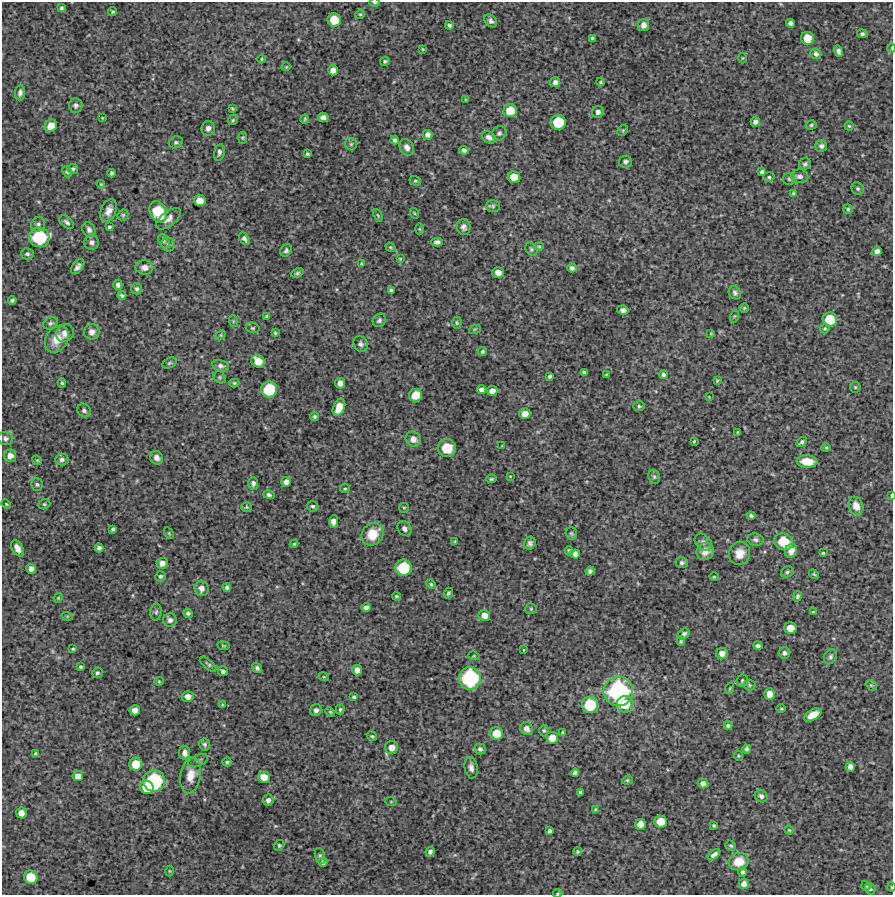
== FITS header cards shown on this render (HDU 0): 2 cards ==
NAXIS1  =                  891 /Length X axis
NAXIS2  =                  893 /Length Y axis

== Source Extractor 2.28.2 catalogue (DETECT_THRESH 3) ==
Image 891 x 893 px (HDU 0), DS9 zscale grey, 1 PNG px = 1 image px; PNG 895 x 897 px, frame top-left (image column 1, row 893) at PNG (2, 2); each listed source drawn as its Kron ellipse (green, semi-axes under 4 px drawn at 4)
Background 3810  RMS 210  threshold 638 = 3 sigma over >= 5 px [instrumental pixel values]
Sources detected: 313; all 313 listed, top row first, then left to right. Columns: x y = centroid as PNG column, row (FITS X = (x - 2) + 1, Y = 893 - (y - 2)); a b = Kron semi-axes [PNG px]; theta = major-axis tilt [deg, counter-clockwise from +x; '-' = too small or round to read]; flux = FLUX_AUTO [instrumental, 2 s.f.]
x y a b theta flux
375 2 5 2 - 1.8e+04
61 8 3 3 - 2.4e+04
113 12 4 4 - 2.1e+04
360 14 5 4 - 1.6e+04
334 20 7 6 - 3.1e+05
491 21 7 5 -47 4.6e+04
790 23 4 4 - 4.2e+04
449 25 4 3 - 3.4e+04
644 25 6 5 - 6.9e+04
862 34 5 4 - 2.9e+04
592 38 4 3 - 2.0e+04
808 38 6 6 - 2.7e+05
892 48 5 3 - 1.3e+04
423 49 4 4 - 1.3e+04
839 51 6 4 -74 3.9e+04
816 54 5 5 - 4.1e+04
742 58 5 3 - 1.2e+04
261 59 4 3 - 1.4e+04
385 61 5 4 - 2.4e+04
286 67 4 3 - 1.1e+04
333 70 5 5 - 1.0e+05
555 82 5 5 - 5.2e+04
600 82 4 4 - 1.6e+04
20 93 7 5 83 4.9e+04
466 100 4 3 - 1.3e+04
76 105 7 6 - 4.2e+04
232 108 4 2 - 1.4e+04
510 111 6 6 - 2.7e+05
598 112 6 6 - 5.9e+04
323 117 5 4 - 5.6e+04
102 118 3 2 - 9.0e+03
305 119 4 2 - 1.6e+04
233 120 6 4 48 2.2e+04
558 122 7 7 - 4.9e+05
755 122 5 4 - 6.3e+04
811 125 6 4 17 2.3e+04
51 126 7 6 - 1.1e+05
849 126 4 4 - 1.7e+04
208 128 7 6 - 4.9e+04
623 130 6 4 44 2.1e+04
499 133 8 6 45 3.6e+04
428 135 5 5 - 5.8e+04
489 137 7 5 -31 6.6e+04
243 138 6 4 84 1.8e+04
395 140 4 3 - 3.3e+04
176 142 7 6 - 2.9e+04
351 144 6 6 - 2.7e+04
821 146 6 6 - 3.4e+04
407 147 9 6 -60 7.0e+04
464 150 5 4 - 3.7e+04
219 152 8 5 80 3.8e+04
307 154 3 3 - 2.0e+04
625 162 6 6 - 3.5e+04
805 164 6 5 - 3.0e+04
73 169 5 5 - 2.4e+04
67 172 6 4 -65 2.1e+04
762 172 4 3 - 2.8e+04
112 173 4 3 - 2.3e+04
800 176 8 7 - 6.5e+04
514 177 6 6 - 2.3e+05
769 177 5 4 - 2.1e+04
789 179 6 6 - 3.1e+04
415 181 6 4 -18 1.9e+04
101 184 4 3 - 1.2e+04
858 189 6 6 - 3.1e+04
793 193 4 3 - 1.6e+04
200 201 6 5 - 1.5e+05
493 206 7 6 - 3.0e+04
848 209 5 4 - 2.3e+04
109 211 12 7 66 9.8e+04
158 212 11 8 -63 5.4e+05
414 213 5 3 - 1.2e+04
123 215 6 5 - 2.2e+04
378 215 7 3 -67 1.5e+04
168 219 14 7 39 7.8e+04
67 222 8 5 -40 3.9e+04
38 224 7 6 - 4.2e+04
109 227 3 3 - 2.4e+04
464 227 8 7 - 5.4e+04
419 229 5 3 - 1.5e+04
89 230 8 6 -61 5.4e+04
39 237 10 10 - 9.6e+05
244 239 7 4 -57 3.7e+04
164 241 7 5 -61 2.8e+04
91 242 7 7 - 4.5e+04
437 242 6 4 -1 4.2e+04
168 245 7 6 - 3.5e+04
539 246 5 3 - 1.5e+04
390 247 5 4 - 1.6e+04
531 249 7 5 -56 2.6e+04
286 250 6 5 - 3.0e+04
877 251 5 4 - 6.7e+04
27 254 6 5 - 3.2e+04
400 259 3 2 - 1.1e+04
361 264 4 3 - 2.0e+04
78 267 8 5 51 5.4e+04
144 267 9 7 -3 7.7e+04
572 268 4 4 - 4.3e+04
498 272 5 5 - 1.1e+05
297 273 6 4 20 2.6e+04
118 285 5 4 - 5.2e+04
137 289 5 5 - 3.0e+04
391 290 4 3 - 2.8e+04
735 293 7 5 -57 3.7e+04
122 295 4 3 - 2.6e+04
12 300 4 3 - 2.9e+04
744 308 4 4 - 1.7e+04
623 310 6 4 -10 4.4e+04
735 316 6 4 70 1.8e+04
267 317 4 3 - 2.2e+04
830 319 7 7 - 4.2e+05
379 320 7 6 - 3.5e+04
233 321 6 4 -72 1.6e+04
50 323 8 5 29 3.2e+04
457 323 6 4 90 2.1e+04
253 328 7 5 -14 2.3e+04
475 329 6 4 17 1.6e+04
825 329 5 4 - 1.9e+04
92 332 8 7 - 8.7e+04
65 333 9 8 - 9.6e+04
275 333 4 3 - 1.8e+04
711 333 4 4 - 1.3e+04
221 335 6 4 46 1.8e+04
57 339 14 11 56 2.3e+05
361 344 8 6 -59 4.3e+04
482 351 4 4 - 2.2e+04
258 361 7 6 - 2.0e+05
169 363 7 5 27 2.3e+04
221 366 8 6 -14 4.4e+04
584 372 4 3 - 2.1e+04
606 375 3 3 - 1.3e+04
663 375 4 4 - 3.0e+04
550 376 4 3 - 2.5e+04
220 377 6 5 - 2.2e+04
717 380 3 2 - 1.4e+04
62 383 5 4 - 2.2e+04
234 383 5 4 - 2.1e+04
340 383 5 5 - 9.8e+04
855 387 5 5 - 1.8e+04
269 389 8 8 - 6.2e+05
481 390 4 4 - 6.1e+04
492 391 5 5 - 1.1e+05
415 395 6 6 - 2.8e+05
709 397 3 3 - 8.5e+03
639 406 5 5 - 2.3e+04
339 407 9 5 66 2.6e+05
84 410 7 6 - 4.0e+04
525 414 6 5 - 1.2e+05
315 417 4 4 - 2.3e+04
738 432 4 3 - 1.5e+04
5 439 7 6 - 4.4e+04
413 439 8 7 - 8.1e+04
694 441 4 3 - 1.2e+04
802 442 6 4 44 2.9e+04
502 446 3 3 - 1.0e+04
826 447 5 3 - 1.4e+04
447 448 9 9 - 2.7e+05
10 456 6 6 - 1.0e+05
157 458 7 6 - 5.3e+04
37 460 5 4 - 1.6e+04
62 460 7 6 - 4.3e+04
807 461 10 6 -4 2.3e+05
510 476 3 2 - 9.4e+03
654 477 7 5 -69 3.1e+04
491 479 5 3 - 2.1e+04
286 482 5 5 - 7.5e+04
253 483 6 5 - 3.8e+04
37 484 6 5 - 2.9e+04
345 489 5 2 - 1.5e+04
269 495 5 4 - 4.2e+04
891 495 3 2 - 2.3e+04
6 504 5 3 - 1.3e+04
44 504 6 5 - 2.2e+04
312 506 6 5 - 2.8e+04
856 506 9 7 -69 1.4e+05
246 507 5 4 - 1.7e+04
404 508 5 4 - 1.7e+04
751 516 4 3 - 2.5e+04
333 521 6 4 86 7.8e+04
113 529 4 3 - 2.7e+04
404 529 8 6 -48 4.4e+04
169 533 6 4 -60 1.7e+04
372 534 12 10 50 3.2e+05
571 534 6 5 - 2.4e+04
755 540 8 6 -9 4.1e+04
455 542 3 2 - 1.5e+04
703 542 10 7 -45 4.9e+04
783 542 9 8 - 4.7e+05
530 543 7 5 61 4.1e+04
294 544 4 4 - 1.6e+04
17 548 9 5 -61 9.5e+04
99 548 4 4 - 4.2e+04
569 551 4 2 - 2.0e+04
791 551 7 6 - 8.6e+04
705 552 9 8 - 1.0e+05
740 553 11 10 - 1.5e+05
823 553 3 3 - 1.4e+04
575 554 5 4 - 7.2e+04
162 563 5 5 - 8.3e+04
682 563 6 5 - 3.4e+04
403 568 8 8 - 6.0e+05
31 569 5 5 - 6.3e+04
590 571 4 4 - 3.5e+04
787 572 6 5 - 2.6e+04
814 574 5 4 - 1.8e+04
160 576 5 5 - 3.0e+04
714 577 4 3 - 1.2e+04
431 584 5 4 - 1.8e+04
227 587 4 3 - 3.2e+04
201 588 8 7 - 8.8e+04
448 593 5 4 - 2.8e+04
397 596 4 3 - 1.6e+04
797 596 5 4 - 2.7e+04
58 598 5 4 - 1.4e+04
366 607 5 4 - 5.0e+04
531 609 6 5 - 2.6e+04
156 612 8 6 88 3.5e+04
813 612 4 3 - 1.3e+04
188 613 5 4 - 2.9e+04
484 615 6 5 - 1.1e+05
67 616 5 3 - 1.3e+04
170 620 7 6 - 5.3e+04
790 628 6 6 - 2.1e+05
684 634 6 5 - 3.6e+04
681 641 5 4 - 1.6e+04
223 646 6 3 -9 1.4e+04
758 646 4 4 - 3.5e+04
73 649 3 2 - 1.5e+04
524 650 3 2 - 8.8e+03
784 653 6 5 - 4.3e+04
722 654 6 5 - 9.0e+04
474 656 5 3 - 1.3e+04
830 657 8 6 58 3.7e+04
208 664 10 4 -41 2.8e+04
81 667 3 3 - 2.0e+04
257 668 5 4 - 3.2e+04
357 670 5 5 - 7.8e+04
223 671 5 5 - 3.5e+04
97 673 5 5 - 2.6e+04
324 677 5 3 - 1.5e+04
470 678 11 11 - 1.4e+06
159 681 4 4 - 1.4e+04
742 681 6 5 - 2.8e+04
749 685 6 5 - 2.1e+04
871 685 6 4 -43 2.1e+04
730 688 5 3 - 1.3e+04
618 691 15 14 - 2.0e+06
770 694 5 5 - 1.2e+05
188 697 6 5 - 1.1e+05
354 697 4 3 - 2.5e+04
625 704 8 8 - 2.8e+05
222 705 4 4 - 1.2e+04
590 705 8 8 - 5.9e+05
340 709 5 4 - 2.3e+04
781 709 5 3 - 1.5e+04
135 710 5 5 - 1.1e+05
316 710 6 5 - 5.0e+04
330 712 5 4 - 1.7e+04
813 715 9 5 30 1.8e+05
728 725 4 3 - 2.5e+04
526 729 7 6 - 6.7e+04
544 730 6 4 -89 2.1e+04
562 732 4 3 - 1.4e+04
497 734 6 6 - 2.4e+05
372 736 5 4 - 2.0e+04
552 738 6 6 - 2.0e+05
205 744 6 5 - 3.0e+04
391 748 7 6 - 1.2e+05
480 749 5 5 - 3.7e+04
747 749 4 4 - 3.5e+04
185 753 7 5 -83 7.1e+04
36 754 4 4 - 4.1e+04
738 756 5 4 - 1.5e+04
198 761 10 5 24 3.9e+04
227 762 4 4 - 1.9e+04
136 764 6 6 - 2.6e+05
850 767 5 4 - 8.1e+04
471 768 11 6 -80 6.1e+04
575 773 4 4 - 3.7e+04
190 775 18 10 80 1.8e+05
78 776 5 5 - 9.2e+04
264 777 6 5 - 1.7e+05
627 780 5 4 - 1.9e+04
154 781 11 11 - 1.2e+06
703 783 5 5 - 7.1e+04
147 787 7 6 - 3.1e+05
580 792 4 3 - 2.2e+04
761 796 7 6 - 5.0e+04
268 800 6 5 - 4.8e+04
391 802 6 3 -19 1.5e+04
596 810 4 3 - 2.4e+04
21 813 5 5 - 1.1e+05
661 821 6 6 - 2.3e+05
641 825 5 5 - 1.4e+05
714 826 3 3 - 2.1e+04
789 830 5 4 - 1.5e+04
549 831 3 3 - 2.8e+04
279 845 6 5 - 2.0e+04
731 846 6 5 - 2.3e+04
430 852 5 4 - 3.9e+04
578 852 4 4 - 1.9e+04
714 854 7 3 38 4.8e+04
320 856 8 5 -75 2.8e+04
323 862 4 4 - 4.3e+04
739 862 10 8 21 2.7e+05
169 871 5 3 - 1.4e+04
743 872 5 4 - 3.0e+04
31 877 7 6 - 3.5e+05
744 884 5 5 - 1.0e+05
866 886 5 4 - 2.2e+04
891 887 5 3 - 1.1e+04
870 889 6 5 - 2.2e+04
558 893 5 3 - 1.4e+04
At the frame edge (FLAGS 8, measured only in part): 5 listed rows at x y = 375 2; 892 48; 891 495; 891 887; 558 893